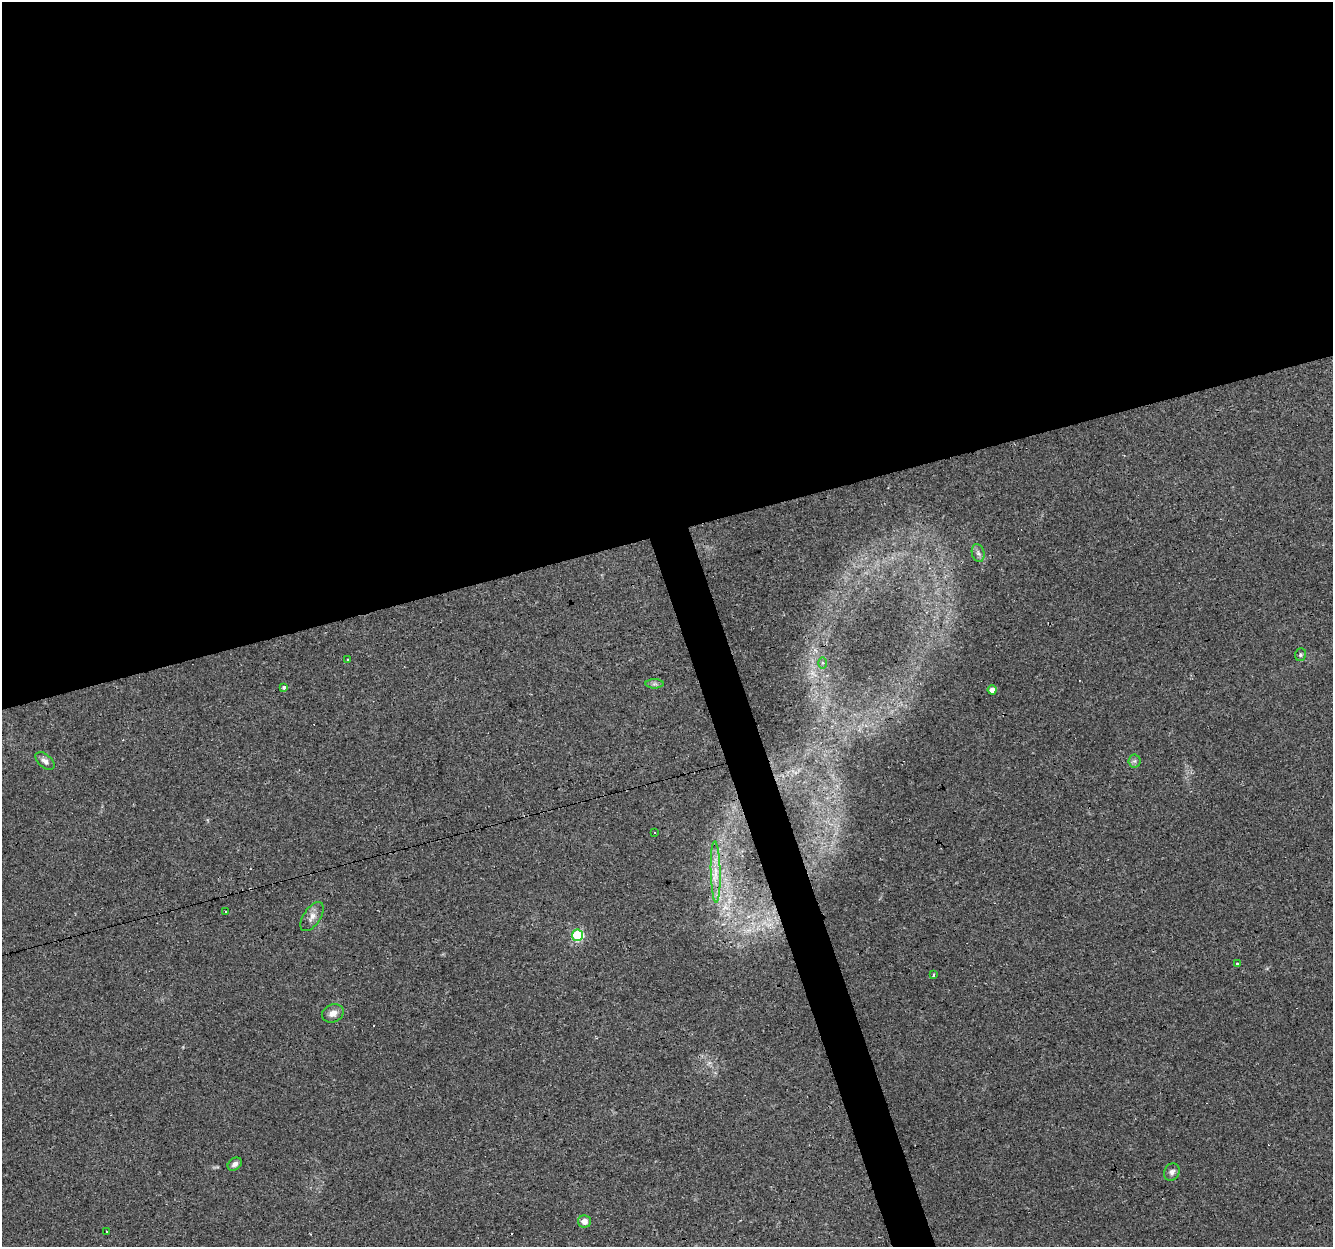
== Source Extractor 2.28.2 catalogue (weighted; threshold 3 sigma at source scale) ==
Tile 2 of 4 x 4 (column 2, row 1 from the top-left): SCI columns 1333-2663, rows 3791-5035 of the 5326 x 5145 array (HDU 1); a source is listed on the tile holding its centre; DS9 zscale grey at full resolution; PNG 1335 x 1249 px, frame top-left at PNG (2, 2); each listed source drawn as its Kron ellipse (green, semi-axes under 4 px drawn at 4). Shown black and unused: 45% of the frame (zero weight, under 3 of 4 exposures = <1% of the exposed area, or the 3 px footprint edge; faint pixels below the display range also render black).
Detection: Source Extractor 2.28.2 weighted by HDU 2 'WHT'; one run over the whole footprint, this tile lists its part. Background 0.0777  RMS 0.0052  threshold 0.0233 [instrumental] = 3 sigma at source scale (4.5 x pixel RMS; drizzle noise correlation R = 1.50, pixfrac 1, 0.0396/0.0396 arcsec/px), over >= 5 px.
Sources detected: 26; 5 cosmic-ray / hot-pixel residue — neither listed nor drawn; the other 21 listed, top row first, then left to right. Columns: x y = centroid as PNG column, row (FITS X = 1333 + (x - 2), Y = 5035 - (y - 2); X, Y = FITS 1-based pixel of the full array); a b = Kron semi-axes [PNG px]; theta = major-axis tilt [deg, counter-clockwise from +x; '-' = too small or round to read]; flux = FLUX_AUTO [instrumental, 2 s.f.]
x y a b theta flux
978 553 9 6 -74 1.7
1301 655 6 5 - 0.92
347 660 3 3 - 2.6
823 663 6 4 90 0.9
654 684 9 4 0 1.2
284 687 3 3 - 6.4
992 690 4 4 - 2.8
45 761 11 6 -41 2.3
1134 761 6 6 - 1.1
655 833 3 2 - 0.48
716 872 31 5 -88 6.7
226 912 3 2 - 0.55
312 917 16 8 56 3.3
578 935 5 5 - 42
1237 964 4 3 - 1.5
933 975 3 3 - 4.3
333 1013 11 9 21 3.2
235 1164 8 5 36 1.9
1172 1172 9 7 63 2.2
584 1222 6 6 - 3.1
107 1232 3 3 - 5.6